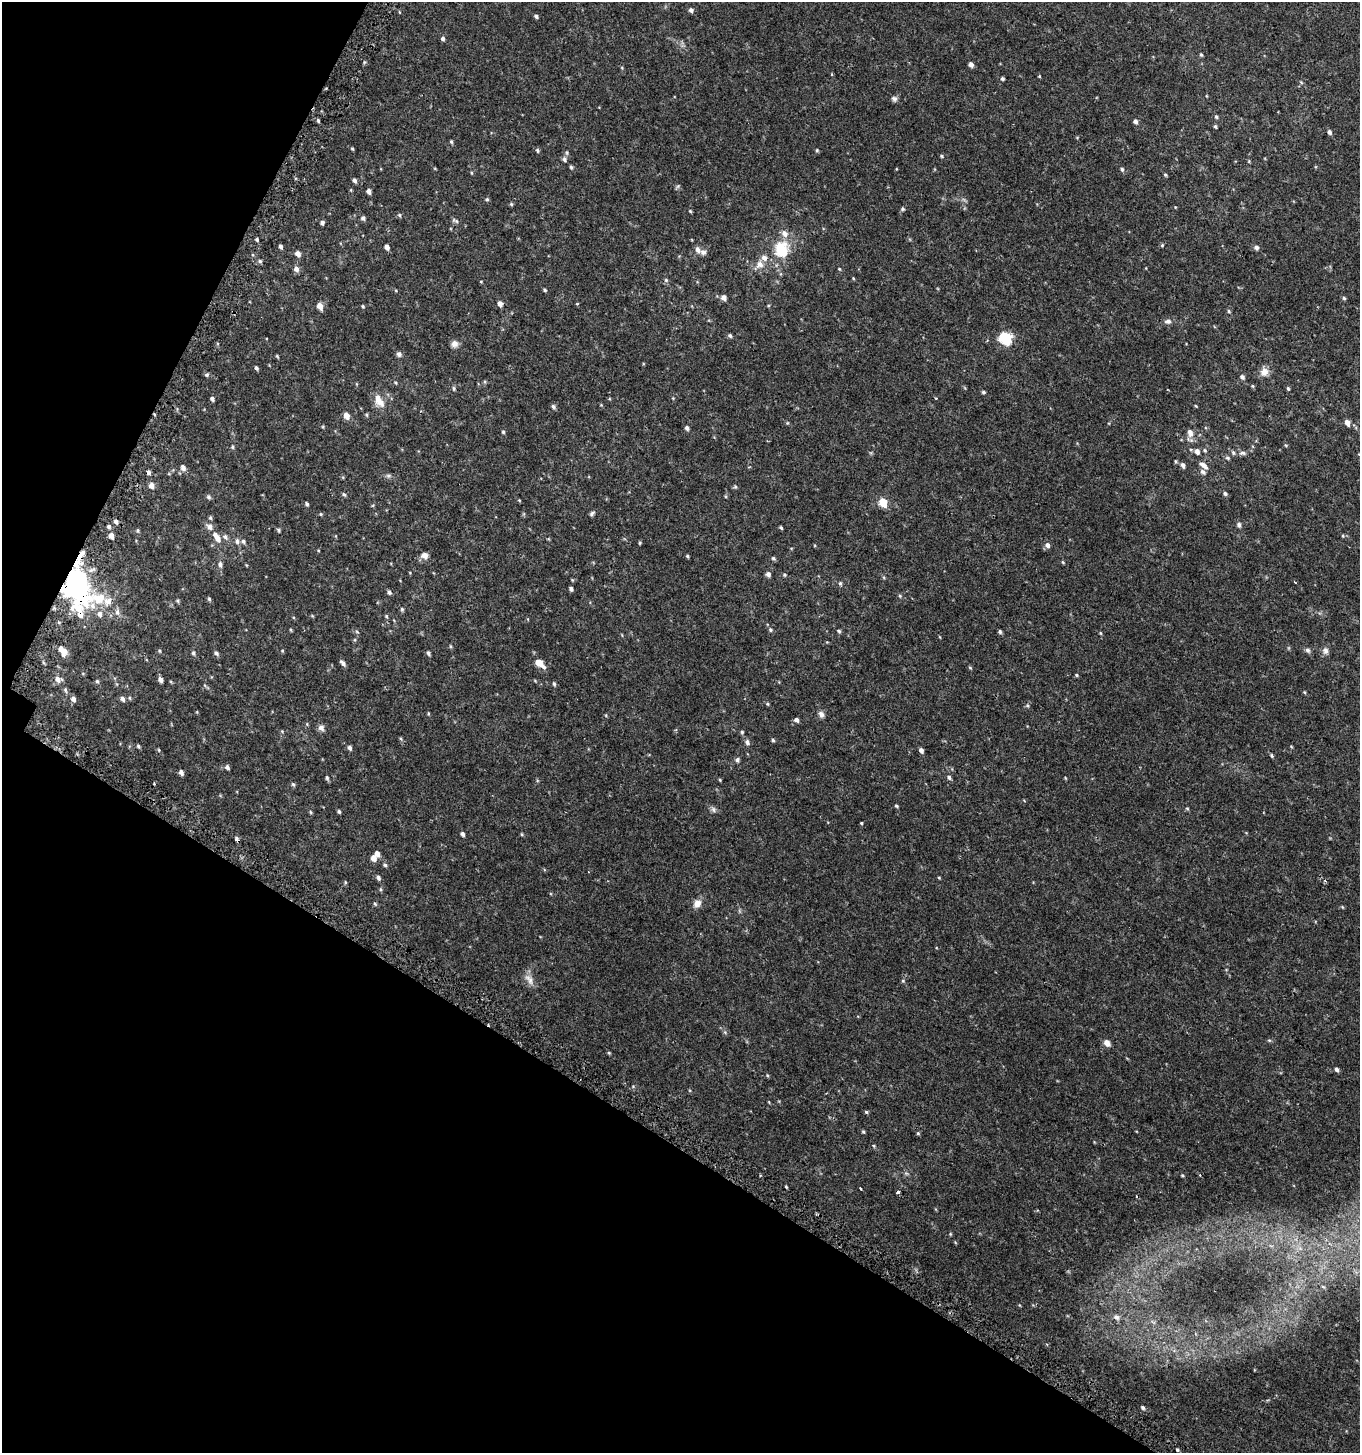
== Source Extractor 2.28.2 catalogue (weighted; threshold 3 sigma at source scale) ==
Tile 9 of 4 x 4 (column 1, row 3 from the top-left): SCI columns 321-1678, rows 1512-2962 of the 6001 x 5912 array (HDU 1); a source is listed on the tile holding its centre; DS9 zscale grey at full resolution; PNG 1362 x 1455 px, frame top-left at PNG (2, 2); no overlay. Shown black and unused: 28% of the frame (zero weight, under 2 of 3 exposures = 3% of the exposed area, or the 3 px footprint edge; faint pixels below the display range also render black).
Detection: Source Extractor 2.28.2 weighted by HDU 2 'WHT'; one run over the whole footprint, this tile lists its part. Background 0.0457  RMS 0.0076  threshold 0.034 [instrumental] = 3 sigma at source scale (4.5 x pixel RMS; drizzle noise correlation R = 1.50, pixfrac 1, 0.0396/0.0396 arcsec/px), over >= 5 px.
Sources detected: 241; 3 inside a brighter object's white glare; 2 cosmic-ray / hot-pixel residue — not listed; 9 inside a brighter listed object's ellipse — not listed separately; the other 227 listed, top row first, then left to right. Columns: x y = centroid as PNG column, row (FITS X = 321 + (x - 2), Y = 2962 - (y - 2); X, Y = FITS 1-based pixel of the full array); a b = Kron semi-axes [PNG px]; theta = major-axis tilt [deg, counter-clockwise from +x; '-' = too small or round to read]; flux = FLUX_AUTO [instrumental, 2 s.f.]
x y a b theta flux
691 10 5 5 - 2
536 16 5 4 - 1.4
443 39 5 4 - 1.6
1201 55 5 4 - 0.8
971 65 5 4 - 2.7
1039 76 4 3 - 0.57
1002 79 4 4 - 1.2
1301 82 5 4 - 0.76
894 99 7 7 - 1.9
1216 117 5 4 - 0.99
318 121 5 4 - 1.1
1135 121 5 4 - 2.1
1215 126 4 3 - 1.1
1329 132 6 5 - 1.8
451 142 5 4 - 0.97
352 149 4 3 - 0.79
537 150 5 5 - 1.1
817 150 5 4 - 0.7
567 153 6 4 -72 0.93
941 156 4 4 - 0.79
564 159 7 5 -63 1.7
571 167 5 4 - 0.95
1122 169 5 4 - 1.2
472 173 5 3 - 0.6
1165 175 5 4 - 0.81
355 180 6 4 -66 1.7
678 186 7 4 71 1
369 191 5 4 - 2.4
487 199 5 4 - 0.87
511 204 5 5 - 0.91
903 209 5 5 - 1
690 211 4 4 - 0.73
399 215 5 5 - 0.96
363 218 5 5 - 1.6
455 221 10 4 -28 1.4
322 223 5 5 - 1.5
784 234 9 8 - 4.3
257 239 4 3 - 0.99
1162 245 5 4 - 0.83
280 246 5 4 - 1.5
387 247 5 4 - 2.8
1256 248 6 5 - 2
781 249 16 13 -84 24
697 250 8 6 -61 3.1
298 254 7 6 - 2.8
260 261 5 4 - 1.1
760 264 11 10 - 4.7
296 269 7 6 - 2.6
839 269 5 4 - 0.66
853 278 4 3 - 0.61
666 280 6 5 - 1.1
481 282 4 3 - 0.51
545 290 5 3 - 0.87
724 298 5 5 - 3.3
1344 298 5 4 - 0.94
500 304 6 5 - 3
320 306 7 5 -67 5.4
363 306 4 4 - 0.71
1229 311 5 4 - 0.99
1168 321 9 6 1 2.3
730 336 5 5 - 1.3
1006 338 7 6 - 76
455 344 9 8 - 3.1
399 354 7 6 - 1.8
277 356 5 3 - 0.72
256 368 5 3 - 1.3
1264 372 11 11 - 4.9
207 375 6 5 - 0.99
1242 377 6 5 - 1.8
395 383 6 4 -45 0.89
1252 386 5 4 - 0.76
454 388 5 5 - 1.1
1288 388 5 4 - 0.89
983 392 5 4 - 1.1
212 399 5 4 - 1.6
379 401 19 9 -60 7.7
553 406 7 5 -72 1.4
1196 406 4 3 - 0.55
366 415 5 3 - 0.76
346 416 6 5 - 5.2
787 423 5 3 - 0.59
1347 423 6 5 - 4.5
687 428 5 5 - 1.8
503 432 4 4 - 0.9
1190 433 10 7 -77 4.2
1286 445 4 4 - 0.74
232 447 5 4 - 0.91
1205 450 6 4 -24 0.96
1197 451 6 5 - 2.9
1233 453 6 4 -51 1.3
1243 453 9 5 0 2
1227 458 6 4 -21 1
1175 461 5 3 - 0.73
1183 465 6 5 - 2.2
1203 465 12 5 -38 3.7
183 468 7 6 - 2.6
148 472 5 4 - 1.7
1203 472 7 5 -27 1.8
388 476 6 6 - 1.4
152 485 6 6 - 3.8
735 487 6 5 - 0.93
1225 493 5 5 - 1.3
344 494 6 4 -51 1
208 497 7 5 -40 1.2
519 500 4 3 - 0.57
883 502 6 5 - 22
307 504 5 4 - 1.2
321 514 5 3 - 0.65
592 514 7 5 42 1.4
210 518 5 4 - 1
116 521 5 5 - 2
1239 525 7 5 -75 1.6
109 526 5 5 - 1.3
210 527 8 7 - 3.4
781 528 5 3 - 0.95
138 530 6 4 -88 0.99
279 530 6 4 -42 0.95
111 536 6 5 - 4
1343 536 5 3 - 0.59
225 537 7 6 - 1.9
218 539 11 7 -54 4.5
237 541 8 5 -88 1.8
243 541 6 5 - 1.5
640 543 4 3 - 0.71
1047 545 7 6 - 2.5
425 555 9 8 - 3.5
687 556 4 3 - 0.82
773 558 6 5 - 1
1063 562 4 4 - 0.77
220 564 7 5 -83 2
768 574 6 5 - 2.2
785 575 5 4 - 0.85
77 577 22 11 -56 66
840 583 6 5 - 1
571 589 4 3 - 1.7
389 592 6 5 - 1.4
900 596 5 4 - 0.81
98 598 68 23 -2 44
209 599 5 5 - 0.98
178 601 5 5 - 0.91
402 609 5 4 - 1
386 616 4 4 - 0.86
291 630 5 3 - 0.61
770 630 6 5 - 1.2
839 631 5 4 - 0.94
357 632 6 3 -20 0.79
1000 632 5 4 - 1.2
1100 633 5 3 - 0.59
450 646 5 4 - 0.78
1308 650 8 6 -35 1.8
1325 650 10 8 79 2.7
65 651 13 6 80 4.3
160 651 5 3 - 0.73
193 653 5 5 - 1.1
216 653 6 5 - 1.6
428 653 5 4 - 1.4
343 663 8 4 -46 1.9
539 663 11 6 -39 8.5
970 668 5 4 - 0.74
1076 675 5 4 - 0.77
58 679 10 7 -17 3.7
160 679 6 4 -66 2.7
97 681 5 5 - 1
554 684 5 4 - 1.1
65 690 8 5 -70 1.4
130 698 5 4 - 0.84
73 699 6 5 - 2.6
123 699 7 5 -59 1.9
1027 706 6 4 -1 0.86
428 713 5 3 - 0.67
821 714 9 7 -63 2.4
797 720 5 5 - 2
321 728 9 8 - 2.6
742 732 5 5 - 0.91
401 739 5 4 - 0.84
773 740 5 4 - 0.94
747 742 7 5 -82 2
138 746 5 5 - 0.97
1291 746 5 3 - 0.56
350 748 6 5 - 1.9
159 750 5 4 - 0.72
921 750 5 4 - 2.3
1272 755 5 3 - 0.86
737 760 6 5 - 1.6
227 767 6 5 - 1.8
181 772 5 4 - 2.4
949 777 6 5 - 1.5
327 778 6 4 -71 1.1
720 780 4 3 - 0.63
293 784 5 5 - 0.98
896 806 5 3 - 0.88
1187 808 5 3 - 0.64
713 810 9 4 -89 1.4
339 811 5 4 - 1
311 812 5 3 - 0.72
861 823 4 3 - 0.62
462 834 5 4 - 1.7
522 834 5 3 - 0.61
373 858 6 6 - 4.4
385 865 5 4 - 1.1
378 878 6 5 - 1.6
939 878 4 3 - 0.68
345 882 5 3 - 0.73
375 904 6 4 -71 1
697 904 12 9 52 4.6
1342 907 5 3 - 0.55
529 979 18 9 -57 4.9
903 981 5 4 - 0.89
1269 1040 6 4 -18 0.75
1107 1043 8 6 -46 4
609 1053 5 4 - 0.8
1336 1069 5 4 - 1.7
767 1075 5 4 - 0.69
866 1112 5 4 - 0.93
863 1132 5 4 - 0.81
918 1133 5 4 - 0.83
874 1146 5 3 - 0.67
1182 1175 4 3 - 0.69
1200 1175 3 3 - 0.61
786 1187 4 3 - 0.6
860 1189 3 3 - 1.1
898 1192 3 3 - 1.6
950 1234 5 3 - 0.64
1323 1287 6 3 -20 0.76
1116 1317 9 7 -43 3.2
1143 1408 5 4 - 1.3
1177 1450 3 3 - 1.9
Overlapping masked pixels (flux is a lower limit): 2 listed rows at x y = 77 577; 98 598